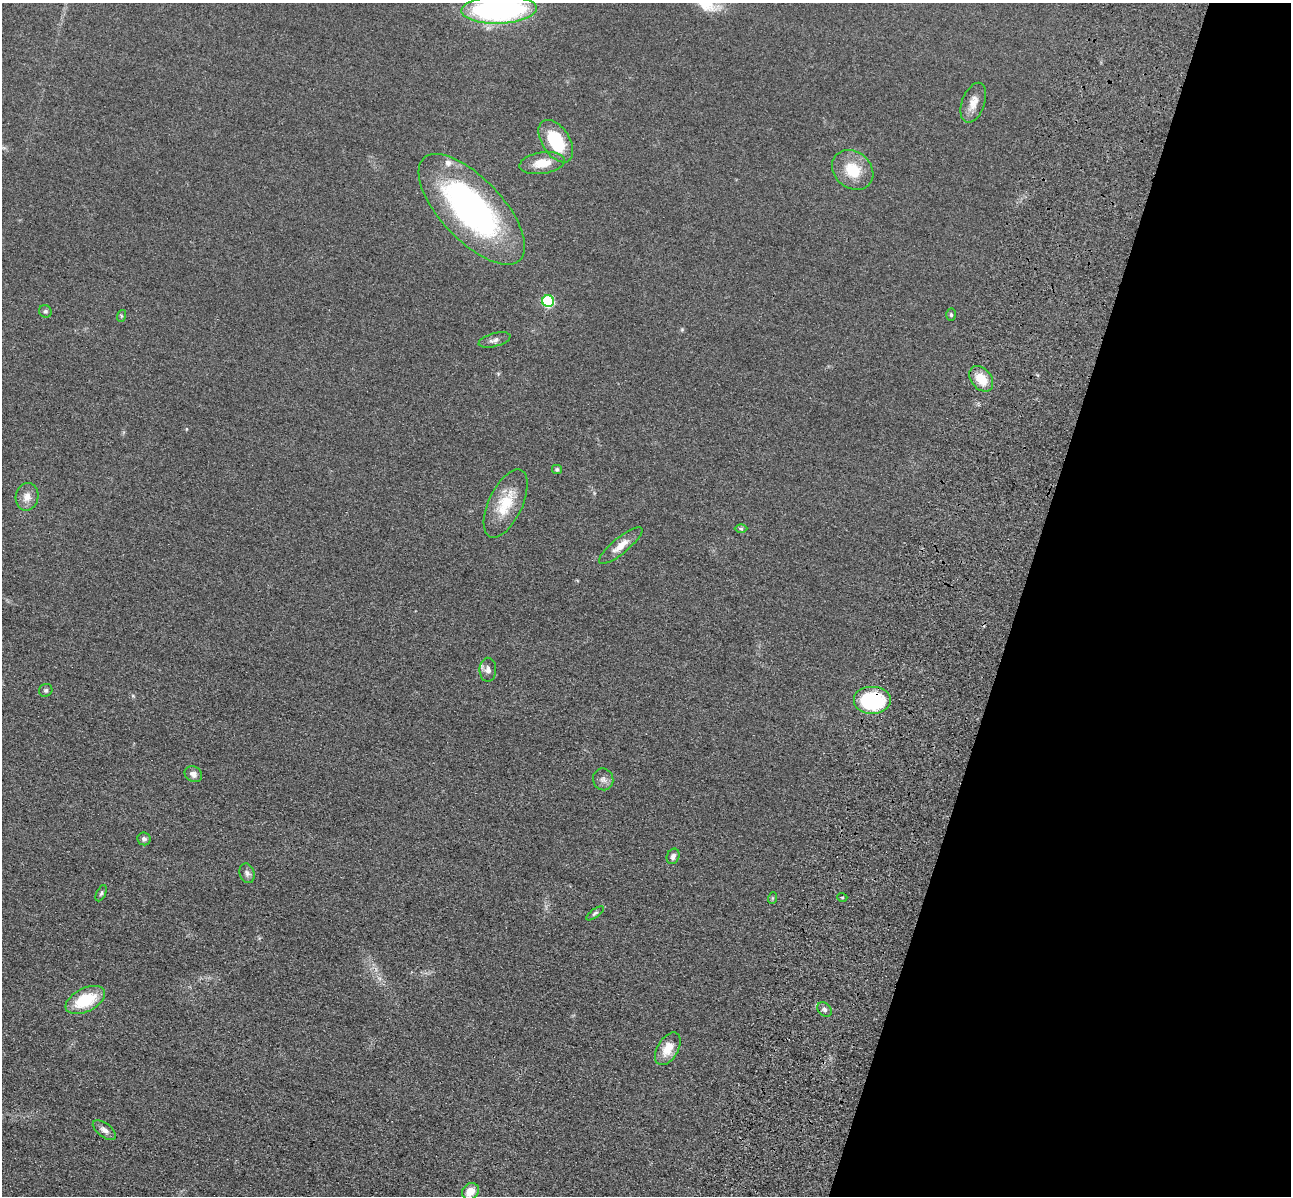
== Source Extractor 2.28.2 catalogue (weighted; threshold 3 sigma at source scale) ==
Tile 8 of 4 x 4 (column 4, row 2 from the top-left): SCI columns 4040-5328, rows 2786-3979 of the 5350 x 5365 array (HDU 1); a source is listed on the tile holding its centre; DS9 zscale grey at full resolution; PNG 1293 x 1198 px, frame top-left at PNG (2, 3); each listed source drawn as its Kron ellipse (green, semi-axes under 4 px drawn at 4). Shown black and unused: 21% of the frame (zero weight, under 3 of 4 exposures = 9% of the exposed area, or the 3 px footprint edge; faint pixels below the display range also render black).
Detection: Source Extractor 2.28.2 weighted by HDU 2 'WHT'; one run over the whole footprint, this tile lists its part. Background 0.0476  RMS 0.0084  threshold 0.0377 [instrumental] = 3 sigma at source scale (4.5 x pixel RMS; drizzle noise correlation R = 1.50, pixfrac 1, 0.05/0.05 arcsec/px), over >= 5 px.
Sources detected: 35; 1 inside a brighter listed object's ellipse — not listed separately; the other 34 listed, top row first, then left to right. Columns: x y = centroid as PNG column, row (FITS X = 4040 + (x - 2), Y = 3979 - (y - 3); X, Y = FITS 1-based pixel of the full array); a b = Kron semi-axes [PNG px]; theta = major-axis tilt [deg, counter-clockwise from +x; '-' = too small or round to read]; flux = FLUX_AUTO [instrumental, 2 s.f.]
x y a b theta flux
499 10 38 14 2 210
973 103 21 11 70 8.6
556 141 24 13 -57 36
542 163 23 10 9 13
853 170 22 18 -40 23
472 209 70 31 -47 210
548 301 6 6 - 72
45 311 6 6 - 1.8
951 315 6 4 -88 1.4
121 316 6 4 73 1
495 340 16 6 15 3.5
981 379 14 10 -52 15
557 469 5 4 - 1.7
27 497 14 11 78 6.8
506 504 37 17 65 26
741 529 6 4 -1 1.2
621 546 27 8 39 9.7
488 670 12 8 89 4.1
46 690 7 6 - 1.7
872 701 19 14 0 69
193 774 9 7 -33 3.9
603 779 11 10 - 3.9
144 839 7 6 - 2.2
673 856 8 6 68 2.8
247 873 10 7 -72 3
101 893 8 4 65 1.5
842 897 5 3 - 0.78
773 898 6 4 70 0.99
595 913 10 4 35 1.9
85 1000 21 11 26 33
825 1009 8 6 -45 2.5
668 1049 18 10 59 13
104 1130 13 7 -37 4.2
470 1191 9 7 44 11
Overlapping masked pixels (flux is a lower limit): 1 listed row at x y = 872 701
Isophote crosses this tile's border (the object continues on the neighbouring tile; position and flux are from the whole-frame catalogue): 1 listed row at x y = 499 10